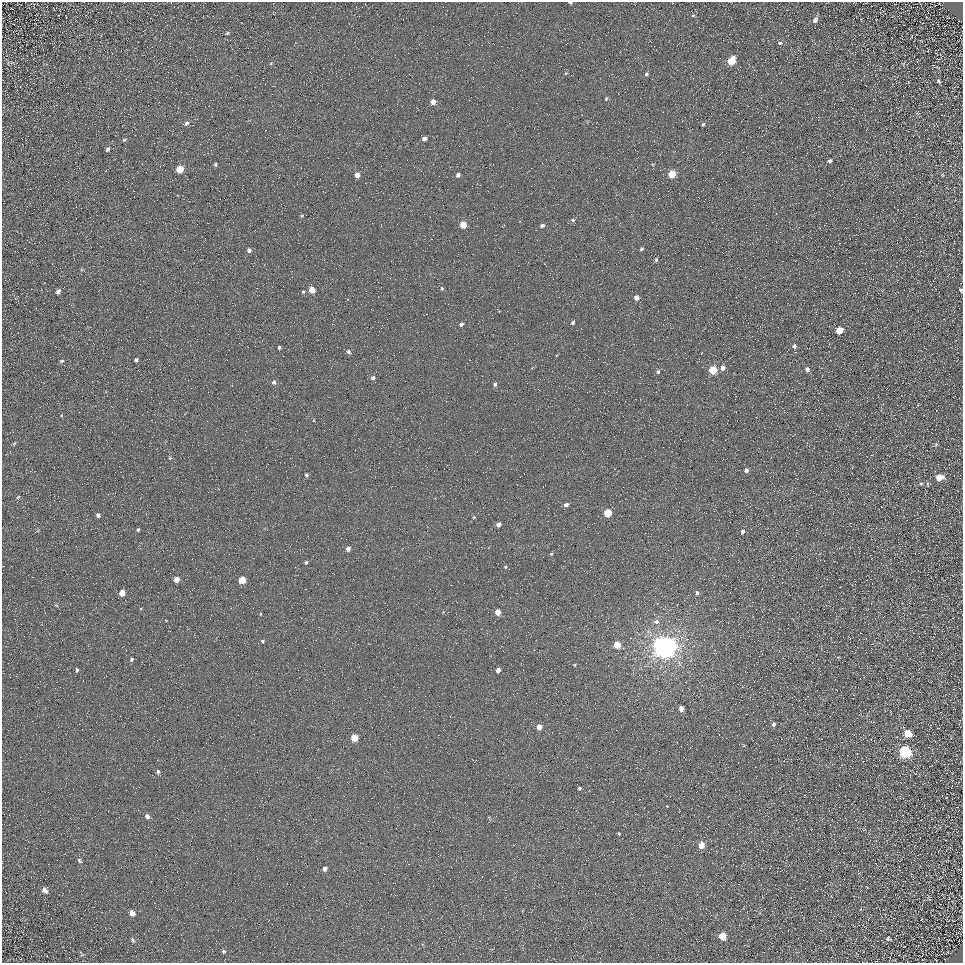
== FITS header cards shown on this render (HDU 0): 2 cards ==
NAXIS1  =                  961
NAXIS2  =                  961

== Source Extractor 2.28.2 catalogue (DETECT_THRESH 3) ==
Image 961 x 961 px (HDU 0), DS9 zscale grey, 1 PNG px = 1 image px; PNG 965 x 965 px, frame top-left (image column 1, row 961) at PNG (2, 2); no overlay
Background 5.12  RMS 8.6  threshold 25.7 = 3 sigma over >= 5 px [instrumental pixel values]
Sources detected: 107; all 107 listed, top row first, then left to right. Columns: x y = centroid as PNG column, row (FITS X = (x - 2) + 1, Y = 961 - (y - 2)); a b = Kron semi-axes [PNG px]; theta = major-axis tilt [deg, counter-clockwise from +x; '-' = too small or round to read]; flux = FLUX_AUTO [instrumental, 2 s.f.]
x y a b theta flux
570 2 5 2 - 820
693 15 5 3 - 690
815 20 8 6 53 2600
227 33 5 3 - 760
780 43 7 5 -8 1300
731 61 6 5 - 15000
12 62 8 4 -6 1100
566 73 5 3 - 450
646 74 6 4 61 1100
938 81 4 3 - 800
606 99 6 4 64 710
433 102 4 4 - 4800
186 123 7 5 31 1600
703 124 5 3 - 890
424 139 4 4 - 2800
124 140 5 3 - 690
108 149 6 4 56 1200
830 161 5 4 - 1300
215 164 4 4 - 870
180 169 5 5 - 12000
672 174 5 5 - 16000
357 175 4 4 - 4400
458 175 4 4 - 2500
302 216 5 4 - 740
573 220 6 5 - 850
463 225 5 5 - 11000
542 225 4 4 - 1600
641 249 3 3 - 1000
249 250 5 5 - 1600
656 260 4 3 - 900
442 288 4 4 - 740
312 290 5 5 - 7600
961 290 4 3 - 720
58 291 5 4 - 2300
303 292 5 4 - 700
636 298 4 4 - 3200
573 322 4 3 - 1100
461 324 4 3 - 1500
840 330 5 4 - 12000
228 334 2 2 - 300
794 346 5 5 - 1500
279 347 4 3 - 960
348 351 6 4 -23 1400
136 360 5 4 - 1100
62 361 6 4 16 970
723 368 4 4 - 3300
807 369 5 5 - 2100
713 370 5 5 - 22000
658 371 4 4 - 1300
373 378 5 5 - 1600
274 382 5 5 - 1500
495 384 5 4 - 1200
918 404 4 3 - 390
14 443 5 4 - 650
936 444 5 5 - 710
170 458 5 4 - 600
746 470 5 4 - 1800
306 475 4 4 - 960
939 477 6 5 - 7800
921 484 4 4 - 710
18 497 5 3 - 530
566 505 5 4 - 2100
608 513 5 5 - 19000
98 515 4 4 - 1600
474 517 5 4 - 680
498 524 4 4 - 2900
138 530 4 3 - 880
742 531 5 4 - 1600
348 549 5 5 - 2500
551 554 4 4 - 610
306 562 5 4 - 820
505 567 4 4 - 680
176 579 4 4 - 5100
242 580 5 5 - 14000
122 593 5 4 - 7100
697 593 5 4 - 1500
498 612 5 4 - 5500
260 614 5 3 - 440
656 622 8 6 9 2200
263 641 5 4 - 800
617 645 5 4 - 11000
664 647 7 7 - 830000
131 659 4 4 - 1100
575 665 4 3 - 590
77 670 5 4 - 940
498 670 4 4 - 3600
681 709 4 4 - 3800
774 724 4 4 - 1400
539 727 4 4 - 4600
908 734 7 6 - 9200
354 738 5 5 - 13000
905 752 7 6 - 75000
158 772 6 4 -80 1200
579 788 4 3 - 900
147 816 6 5 - 2100
489 818 10 2 -60 570
619 834 4 3 - 550
701 845 5 5 - 7700
79 861 7 5 -51 1200
325 869 5 5 - 2200
45 890 8 6 -57 3000
132 913 6 5 - 3100
722 936 6 5 - 12000
888 938 6 5 - 800
133 940 7 4 -54 990
223 951 6 5 - 1000
82 955 6 4 -17 690
At the frame edge (FLAGS 8, measured only in part): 2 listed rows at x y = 570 2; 961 290